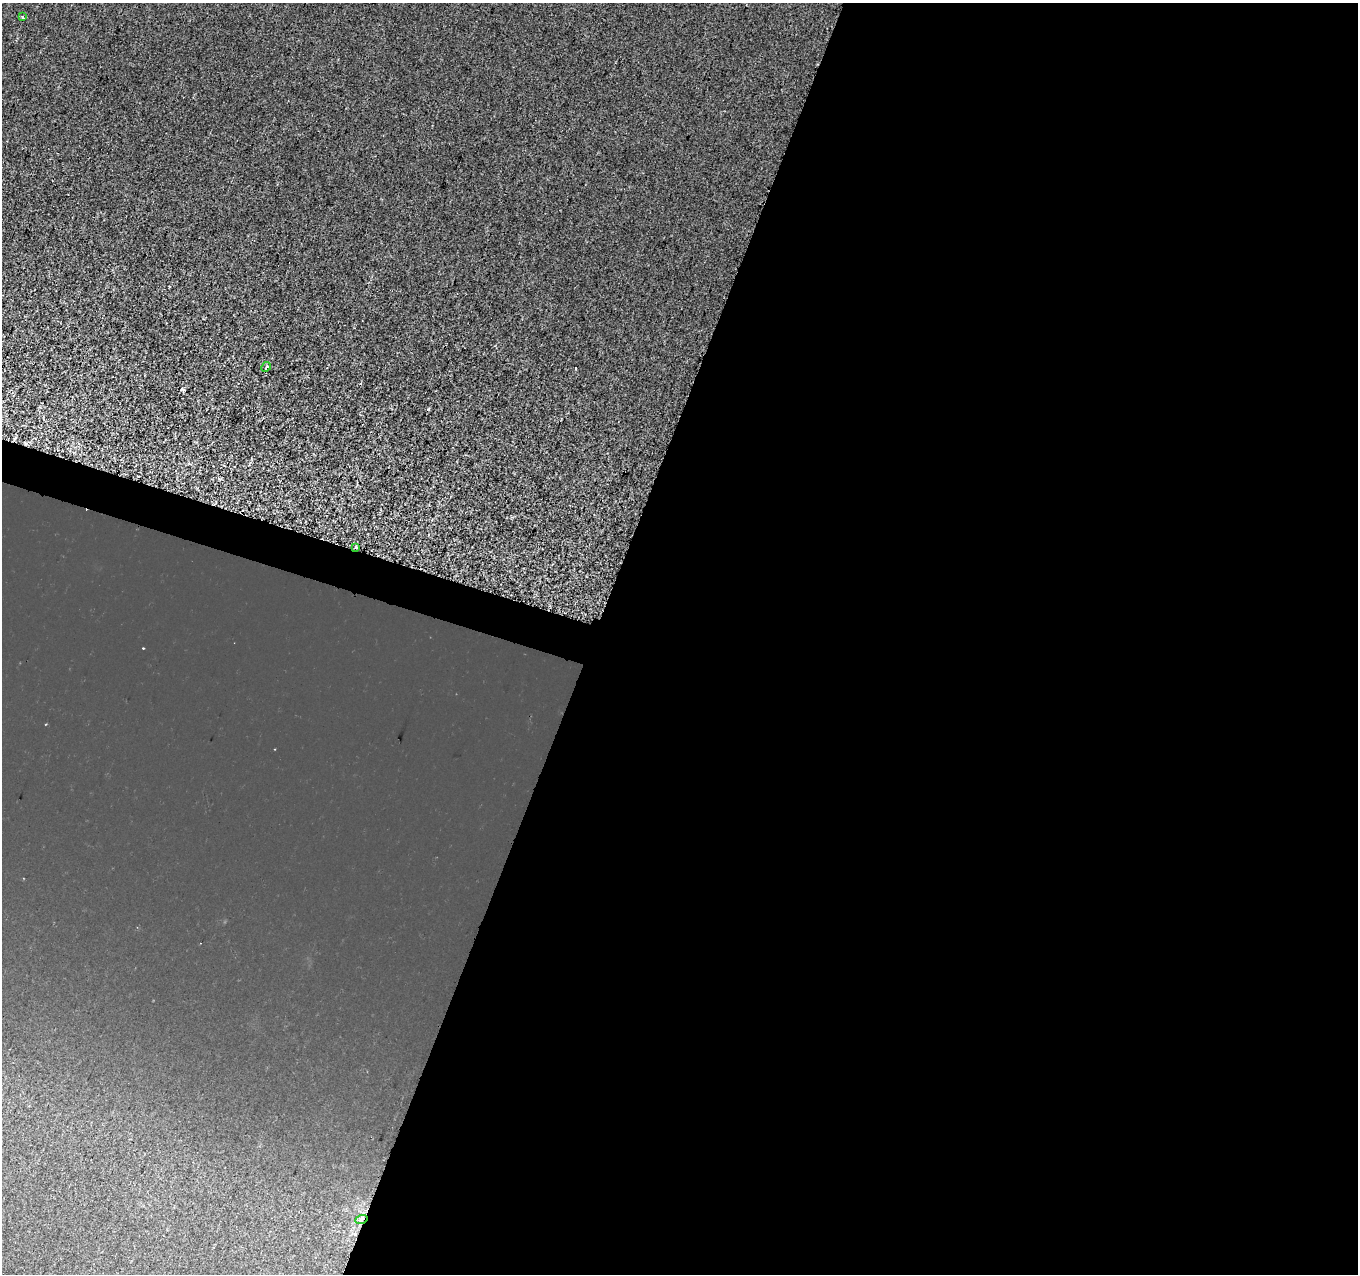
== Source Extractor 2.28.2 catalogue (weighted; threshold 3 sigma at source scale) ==
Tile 12 of 4 x 4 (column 4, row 3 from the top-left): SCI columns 4082-5437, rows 1555-2826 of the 5442 x 5593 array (HDU 1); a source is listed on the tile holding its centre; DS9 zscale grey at full resolution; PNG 1360 x 1276 px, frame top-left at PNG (2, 3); each listed source drawn as its Kron ellipse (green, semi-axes under 4 px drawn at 4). Shown black and unused: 58% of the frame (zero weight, under 2 of 3 exposures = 1% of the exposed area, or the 3 px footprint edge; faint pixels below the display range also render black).
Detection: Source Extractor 2.28.2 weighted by HDU 2 'WHT'; one run over the whole footprint, this tile lists its part. Background 8.55e-04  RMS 0.0049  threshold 0.0223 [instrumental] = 3 sigma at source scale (4.5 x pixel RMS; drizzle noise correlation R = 1.50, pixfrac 1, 0.0396/0.0396 arcsec/px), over >= 5 px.
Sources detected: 5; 1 cosmic-ray / hot-pixel residue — neither listed nor drawn; the other 4 listed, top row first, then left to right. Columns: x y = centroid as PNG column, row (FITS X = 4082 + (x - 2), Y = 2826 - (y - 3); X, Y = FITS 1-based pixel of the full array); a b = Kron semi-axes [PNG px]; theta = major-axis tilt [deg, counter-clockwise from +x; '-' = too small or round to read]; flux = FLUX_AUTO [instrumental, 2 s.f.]
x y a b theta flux
23 17 4 4 - 0.9
266 367 5 3 - 0.9
356 547 3 3 - 2.1
361 1220 6 4 19 1
Overlapping masked pixels (flux is a lower limit): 2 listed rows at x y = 356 547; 361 1220